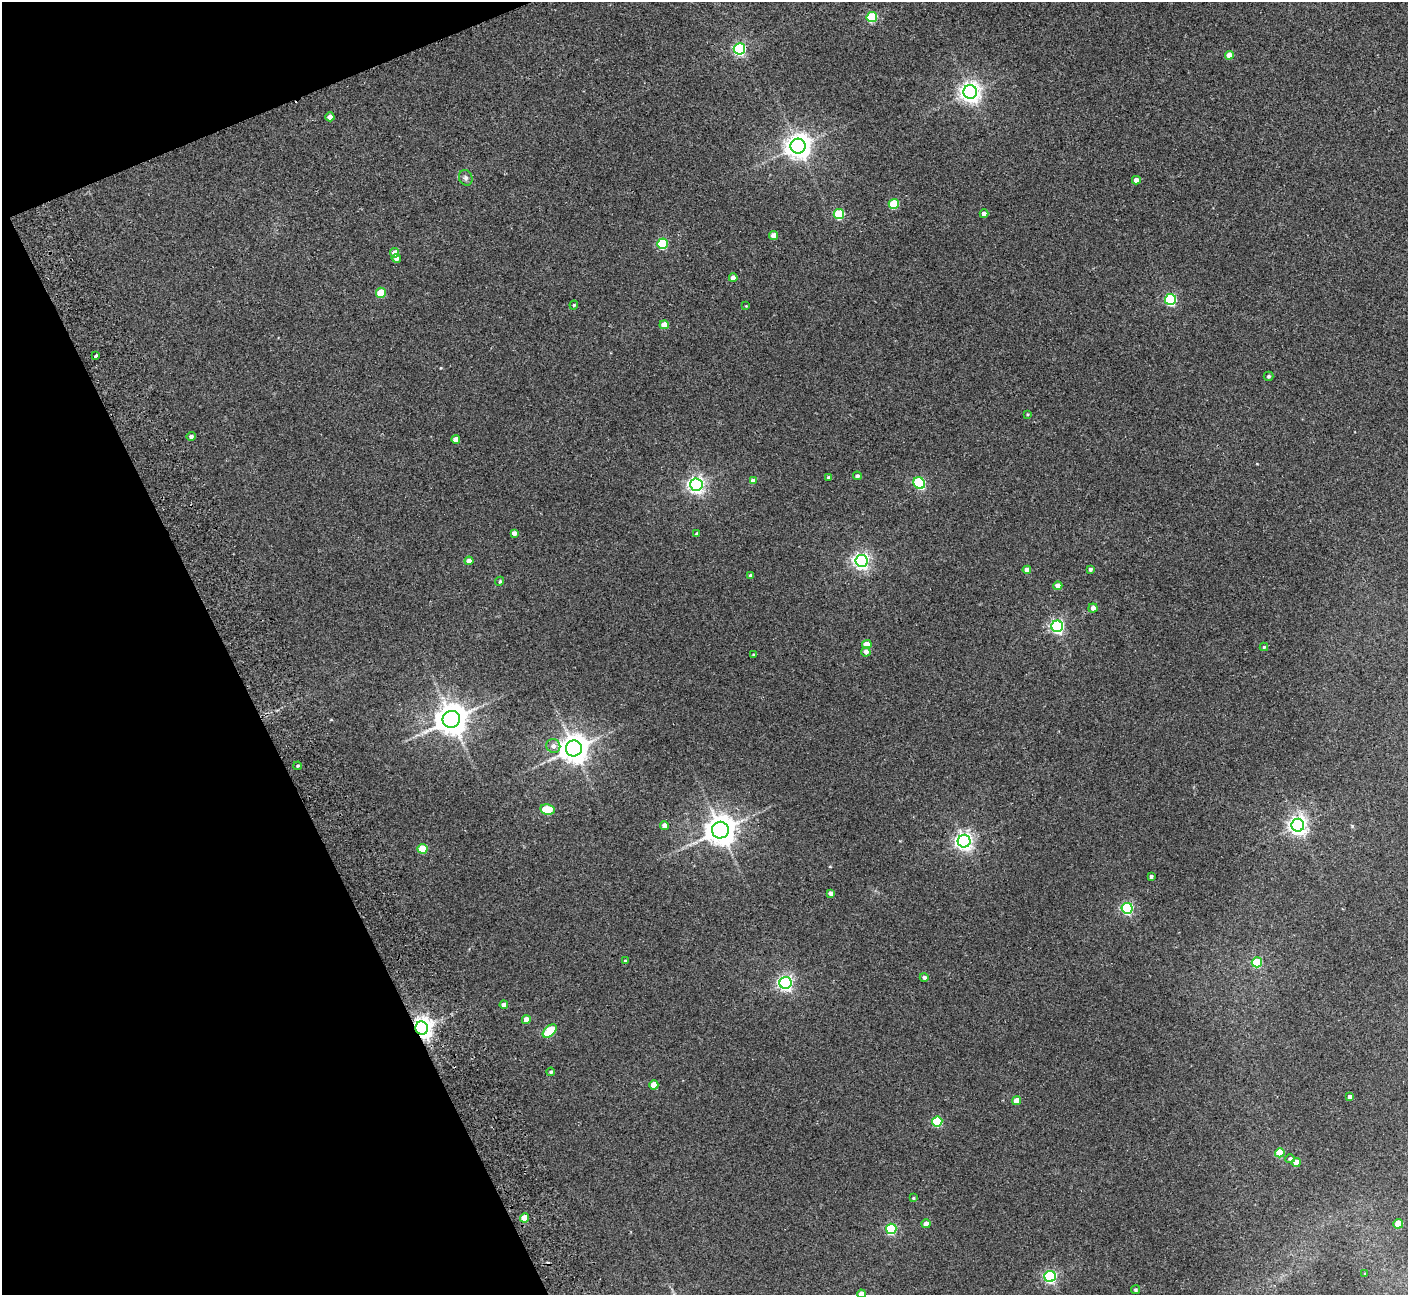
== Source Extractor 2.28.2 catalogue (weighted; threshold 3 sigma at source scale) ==
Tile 5 of 4 x 4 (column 1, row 2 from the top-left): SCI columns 55-1460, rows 2773-4065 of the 5736 x 5674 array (HDU 1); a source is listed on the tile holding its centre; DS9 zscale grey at full resolution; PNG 1410 x 1297 px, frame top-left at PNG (2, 2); each listed source drawn as its Kron ellipse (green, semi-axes under 4 px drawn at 4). Shown black and unused: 20% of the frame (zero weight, under 2 of 3 exposures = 3% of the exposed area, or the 3 px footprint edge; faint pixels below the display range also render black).
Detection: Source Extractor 2.28.2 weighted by HDU 2 'WHT'; one run over the whole footprint, this tile lists its part. Background 0.119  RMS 0.01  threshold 0.0465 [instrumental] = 3 sigma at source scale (4.5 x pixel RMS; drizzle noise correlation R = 1.50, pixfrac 1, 0.05/0.05 arcsec/px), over >= 5 px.
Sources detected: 85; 1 cosmic-ray / hot-pixel residue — neither listed nor drawn; the other 84 listed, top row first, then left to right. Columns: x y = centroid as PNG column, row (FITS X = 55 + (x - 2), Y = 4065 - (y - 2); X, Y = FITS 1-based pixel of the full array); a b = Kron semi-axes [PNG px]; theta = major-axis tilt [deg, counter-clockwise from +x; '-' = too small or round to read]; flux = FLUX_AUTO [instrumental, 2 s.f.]
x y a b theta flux
872 17 5 5 - 68
739 49 5 5 - 170
1229 55 4 4 - 9.6
970 92 7 7 - 630
330 117 4 4 - 7.6
798 146 7 7 - 1000
466 178 8 6 -65 2.7
1136 180 4 4 - 5.6
894 204 5 5 - 42
839 214 5 5 - 57
984 214 4 4 - 7.8
774 236 4 4 - 12
662 244 5 5 - 68
395 253 4 4 - 10
396 258 4 4 - 3.1
733 278 4 4 - 7.6
381 293 5 5 - 29
1171 299 5 5 - 110
574 305 4 4 - 1.1
746 306 3 3 - 0.66
664 325 4 4 - 13
96 356 3 2 - 1.7
1269 376 5 4 - 1.9
1028 414 3 3 - 1
191 436 5 4 - 2.8
456 439 4 4 - 6.9
857 476 4 4 - 3
829 478 4 3 - 2.2
753 481 4 4 - 6.1
919 483 6 5 - 96
696 485 6 6 - 360
514 533 4 4 - 4.6
697 534 4 3 - 2.4
469 561 4 4 - 9.7
861 561 6 6 - 320
1090 569 3 3 - 2.4
1027 570 4 4 - 7.4
751 576 4 3 - 3.2
500 581 5 4 - 1.7
1058 586 4 4 - 9.2
1093 608 4 4 - 4.7
1057 626 6 6 - 210
867 645 4 4 - 20
1264 647 4 4 - 1.2
866 652 5 4 - 5.2
753 654 4 3 - 0.88
451 719 9 8 - 1700
553 746 7 6 - 4.5
574 748 8 8 - 1400
298 766 4 3 - 1.4
547 810 7 5 -9 35
664 825 4 4 - 6.2
1298 825 6 6 - 480
720 830 8 8 - 1500
964 841 6 6 - 400
422 849 5 5 - 31
1151 876 3 3 - 1.9
831 893 4 4 - 5.4
1127 908 5 5 - 120
625 961 4 4 - 1.2
1257 962 5 5 - 45
924 977 4 4 - 2.8
786 983 6 6 - 280
504 1005 4 4 - 5.6
526 1020 4 4 - 8.4
422 1028 6 6 - 670
550 1031 8 5 41 49
551 1072 4 4 - 1.5
654 1085 4 4 - 16
1350 1097 4 4 - 5.8
1017 1101 4 4 - 13
937 1121 5 5 - 62
1280 1153 5 4 - 32
1290 1159 5 4 - 2.3
1296 1162 4 4 - 17
913 1198 3 3 - 1.1
524 1218 4 4 - 18
926 1224 4 4 - 9.1
1398 1224 5 4 - 17
891 1229 5 5 - 86
1365 1274 3 3 - 1.1
1050 1276 5 5 - 170
1135 1290 4 4 - 1.4
861 1294 4 4 - 6.6
Overlapping masked pixels (flux is a lower limit): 1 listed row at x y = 422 1028
Isophote crosses this tile's border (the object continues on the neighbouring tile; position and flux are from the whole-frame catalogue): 1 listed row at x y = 861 1294